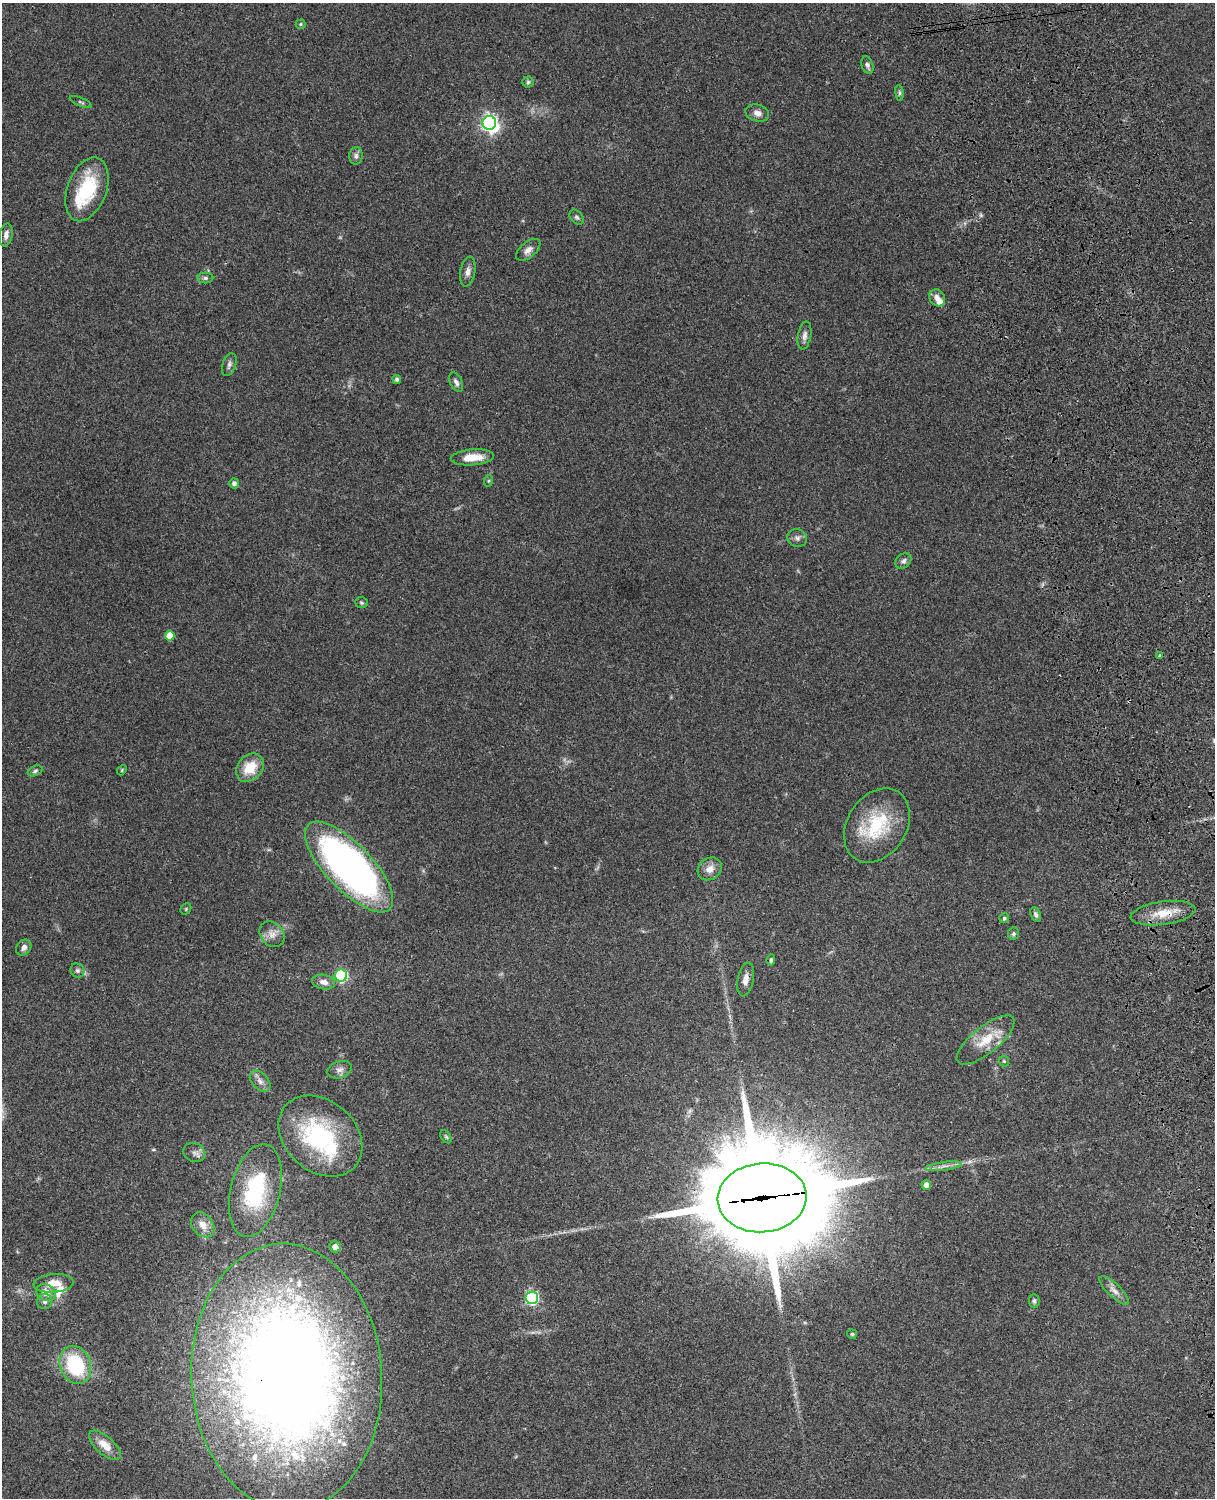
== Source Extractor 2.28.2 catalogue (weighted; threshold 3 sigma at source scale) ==
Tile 6 of 4 x 3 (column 2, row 2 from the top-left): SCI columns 1333-2545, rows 1773-3268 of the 5089 x 4927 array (HDU 1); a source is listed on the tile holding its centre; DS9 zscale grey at full resolution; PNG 1217 x 1500 px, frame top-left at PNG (2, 3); each listed source drawn as its Kron ellipse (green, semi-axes under 4 px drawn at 4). Shown black and unused: <1% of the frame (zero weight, under 3 of 4 exposures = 6% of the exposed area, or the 3 px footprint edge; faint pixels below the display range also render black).
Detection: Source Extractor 2.28.2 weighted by HDU 2 'WHT'; one run over the whole footprint, this tile lists its part. Background 0.0965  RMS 0.0063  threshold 0.0282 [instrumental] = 3 sigma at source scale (4.5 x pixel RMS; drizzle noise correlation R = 1.50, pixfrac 1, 0.05/0.05 arcsec/px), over >= 5 px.
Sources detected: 80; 1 inside a brighter object's white glare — neither listed nor drawn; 11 inside a brighter listed object's ellipse — not listed separately; the other 68 listed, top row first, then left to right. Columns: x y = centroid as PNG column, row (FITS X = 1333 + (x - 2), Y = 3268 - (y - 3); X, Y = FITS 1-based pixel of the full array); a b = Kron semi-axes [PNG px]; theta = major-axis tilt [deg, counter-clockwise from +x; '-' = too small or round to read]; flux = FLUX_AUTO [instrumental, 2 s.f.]
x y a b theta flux
301 24 5 4 - 0.77
867 65 9 5 -73 1.8
528 82 5 5 - 1.1
899 93 8 4 -82 1.1
81 102 12 3 -23 1.1
757 113 12 8 -16 3.7
489 123 7 6 - 190
356 156 9 6 87 2
87 189 33 19 70 36
577 217 8 6 -50 1.4
6 235 12 6 80 2.9
528 250 14 7 40 3.6
468 271 15 7 78 3.4
205 278 8 5 0 1.5
937 298 9 7 -51 3.8
804 336 14 6 80 3
229 365 12 6 72 2.2
397 379 4 4 - 1.4
456 382 10 6 -64 2.4
472 457 22 8 4 9.8
488 481 6 4 71 0.75
234 483 5 5 - 2
797 538 10 9 - 2.5
903 561 9 7 45 2
361 603 6 5 - 1
170 635 5 5 - 11
1160 655 3 3 - 2.4
250 768 15 12 47 14
122 770 5 4 - 0.76
35 771 8 5 24 1.4
877 825 40 29 58 40
349 867 59 23 -46 280
710 869 13 10 37 5.5
186 909 6 5 - 0.8
1163 913 32 11 8 13
1036 914 8 5 -68 1.7
1004 918 5 5 - 1
272 934 14 11 -50 5
1014 934 6 6 - 1.1
24 947 8 6 49 2.9
771 960 5 3 - 1.2
77 970 7 6 - 1.6
341 975 6 6 - 77
746 979 17 8 79 4.6
324 982 11 7 -10 4.2
986 1040 35 13 39 16
1004 1061 6 4 -45 0.79
340 1070 12 8 19 3.2
260 1081 12 8 -46 3.2
320 1136 46 35 -41 76
446 1137 7 4 -53 1
194 1152 11 9 -21 3
944 1166 18 3 8 3
926 1185 5 4 - 4.1
255 1191 47 24 76 54
762 1198 44 34 4 16000
203 1225 14 10 -51 6.5
335 1247 6 5 - 3.5
54 1283 20 9 5 9
1114 1290 19 6 -44 4.2
46 1292 10 8 -26 6.6
532 1298 6 6 - 88
1034 1301 7 5 -85 1.2
45 1302 8 7 - 2.3
852 1334 5 5 - 0.87
75 1365 19 15 -70 48
287 1377 133 95 -87 990
105 1445 19 9 -41 9
Overlapping masked pixels (flux is a lower limit): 3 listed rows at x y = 1163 913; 762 1198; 287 1377
Isophote crosses this tile's border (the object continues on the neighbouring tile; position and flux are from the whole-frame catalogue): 1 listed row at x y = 287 1377